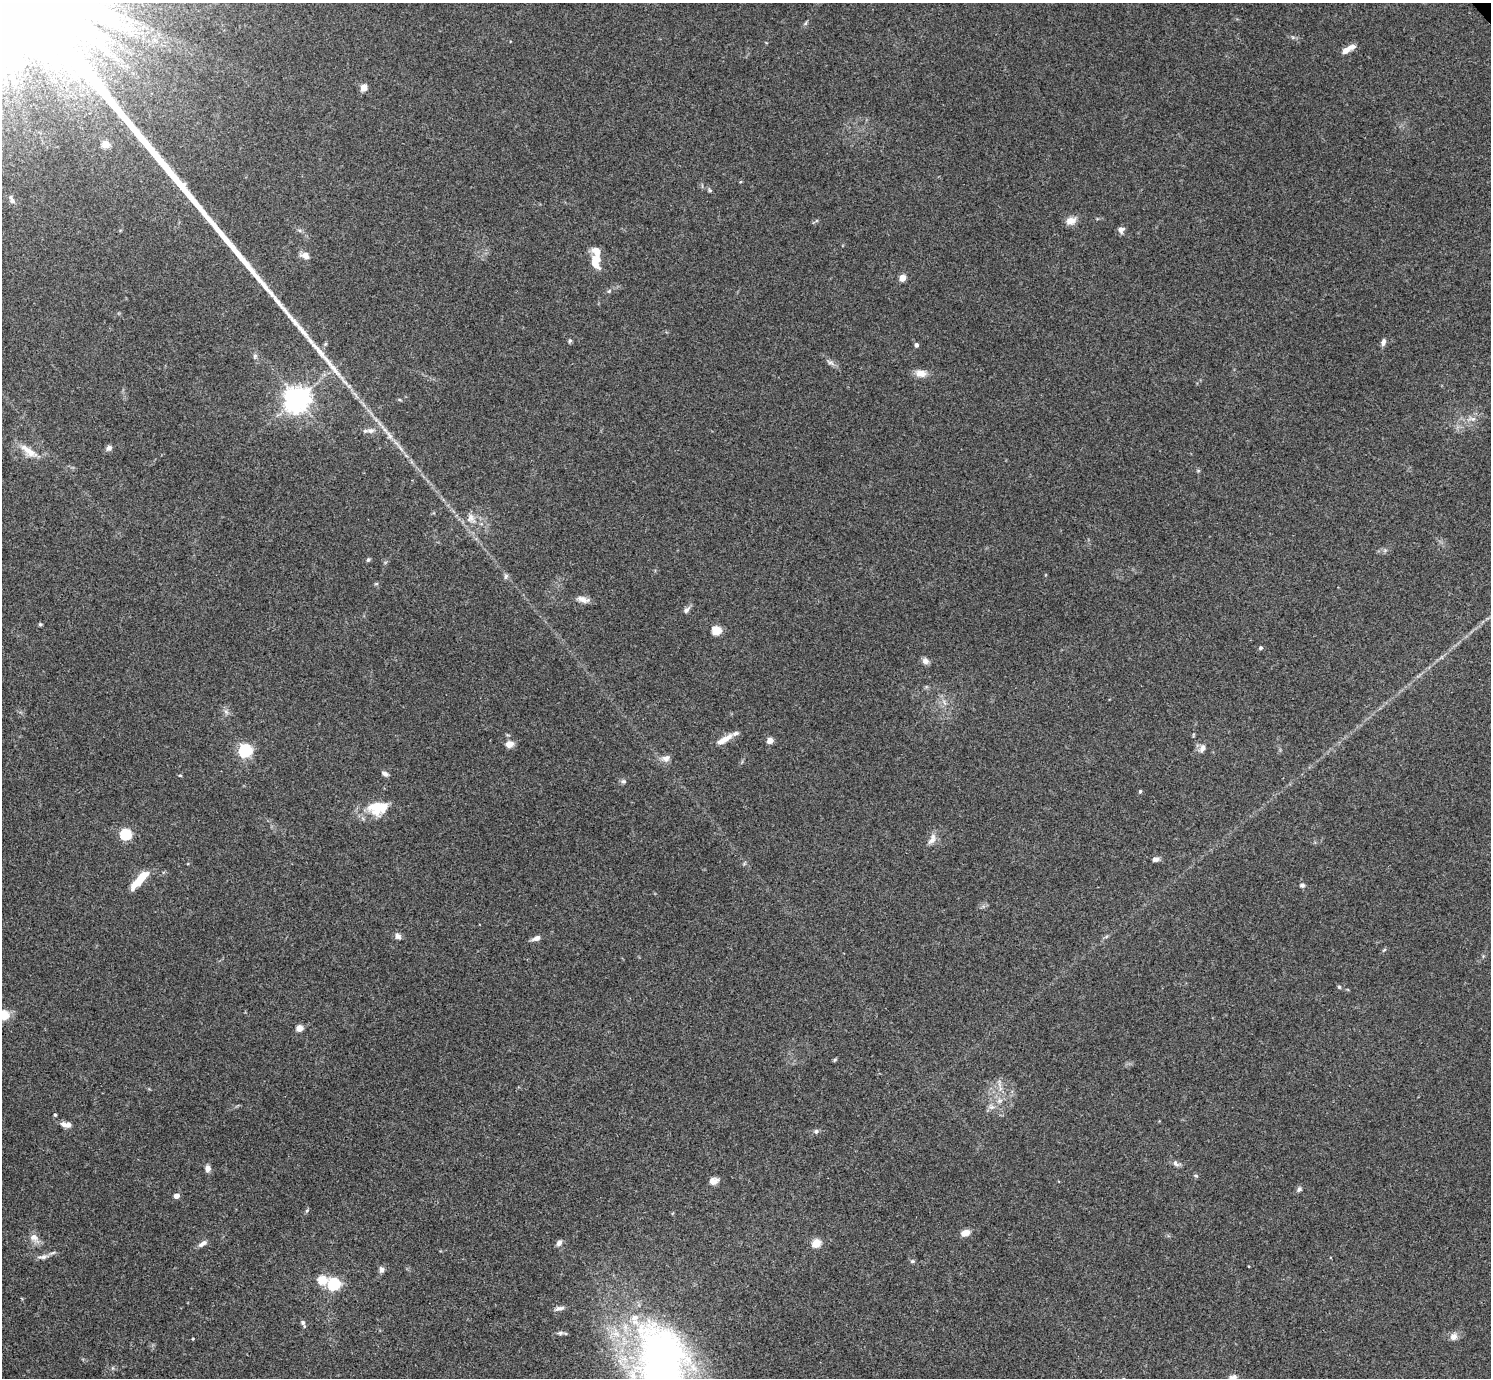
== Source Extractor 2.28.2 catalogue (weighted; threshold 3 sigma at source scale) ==
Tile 7 of 4 x 4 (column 3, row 2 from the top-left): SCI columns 2984-4472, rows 3051-4426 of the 5963 x 5961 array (HDU 1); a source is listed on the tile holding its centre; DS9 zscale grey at full resolution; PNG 1493 x 1380 px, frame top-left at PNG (2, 3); no overlay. Shown black and unused: <1% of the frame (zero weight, under 3 of 4 exposures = <1% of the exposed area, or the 3 px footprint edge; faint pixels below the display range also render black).
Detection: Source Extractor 2.28.2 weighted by HDU 2 'WHT'; one run over the whole footprint, this tile lists its part. Background 0.154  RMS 0.0074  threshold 0.0331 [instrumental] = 3 sigma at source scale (4.5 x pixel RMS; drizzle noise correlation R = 1.50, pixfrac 1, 0.05/0.05 arcsec/px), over >= 5 px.
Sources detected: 94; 1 inside a brighter object's white glare — not listed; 4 inside a brighter listed object's ellipse — not listed separately; the other 89 listed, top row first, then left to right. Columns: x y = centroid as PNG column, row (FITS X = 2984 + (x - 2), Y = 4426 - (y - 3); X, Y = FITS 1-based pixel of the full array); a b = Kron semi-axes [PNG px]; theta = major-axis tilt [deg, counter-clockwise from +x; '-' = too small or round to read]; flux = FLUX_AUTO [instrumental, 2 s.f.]
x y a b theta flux
806 23 7 4 70 1
1347 49 15 5 30 7.4
363 88 5 4 - 13
105 144 5 4 - 20
710 190 5 4 - 1
12 200 11 5 -65 2.4
1071 221 14 9 18 5.7
1121 230 9 8 - 2.8
305 255 9 7 -26 4.9
595 262 17 10 -86 12
902 278 5 4 - 15
609 291 5 5 - 0.93
570 341 6 5 - 1.1
1383 342 8 5 74 2.9
325 344 6 4 46 1
916 345 4 4 - 2.2
255 356 6 5 - 1.4
830 363 12 5 -22 2.6
921 373 13 9 -10 6.5
345 382 12 4 -42 3.2
297 399 9 8 - 610
1473 419 7 5 -43 1.9
371 431 11 6 5 3.4
389 435 13 5 -56 3.8
109 448 7 7 - 2.5
29 451 28 9 -36 9.6
471 518 14 12 -58 7.3
368 560 6 4 56 1.2
506 576 8 5 74 1.8
376 584 6 4 18 0.86
583 599 16 7 -16 4.5
686 610 9 6 40 2.6
40 624 5 5 - 0.92
716 630 5 5 - 36
1261 648 4 4 - 1.5
925 661 8 7 - 3.4
226 712 8 5 -45 2
725 739 22 7 31 7.8
770 740 4 4 - 10
509 744 9 8 - 5.2
1202 748 12 8 60 3.9
245 750 6 5 - 130
666 758 11 9 14 3.9
385 774 9 5 -35 2.4
180 775 4 3 - 0.82
623 781 7 6 - 1.6
1140 791 5 4 - 0.97
376 806 21 19 -3 22
126 834 5 5 - 76
932 839 17 7 62 4.8
1155 859 7 6 - 2.8
143 877 17 8 51 14
1302 885 7 6 - 1.8
398 936 8 7 - 3
536 938 10 5 23 3.8
1384 950 6 3 18 0.9
1339 987 5 5 - 1
4 1015 5 5 - 35
300 1028 5 4 - 13
835 1060 6 4 45 0.87
999 1101 9 4 18 2
991 1107 8 6 -19 2.6
55 1115 4 3 - 1
66 1125 13 6 -7 4.7
816 1131 6 5 - 1.5
1176 1163 10 7 -51 2.7
208 1168 6 5 - 4.4
1196 1176 6 4 -42 1
714 1181 10 8 9 4.3
1299 1189 7 6 - 1.9
176 1196 4 4 - 5.7
307 1210 5 3 - 0.94
966 1233 7 5 19 10
34 1237 11 10 - 5.4
203 1243 13 6 29 3.2
559 1243 8 6 58 2.8
816 1243 5 5 - 31
43 1257 15 6 8 3.7
912 1261 6 4 19 1.1
381 1270 8 6 -90 2.4
322 1280 5 5 - 33
334 1284 6 5 - 110
560 1308 13 5 5 2.6
303 1322 8 6 -67 1.8
560 1333 8 5 1 1.6
1454 1336 9 9 - 4.2
193 1339 4 3 - 0.54
662 1368 85 44 -82 460
1233 1378 11 9 36 3.8
Isophote crosses this tile's border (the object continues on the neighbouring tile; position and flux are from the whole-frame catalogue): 3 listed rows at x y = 4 1015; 662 1368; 1233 1378